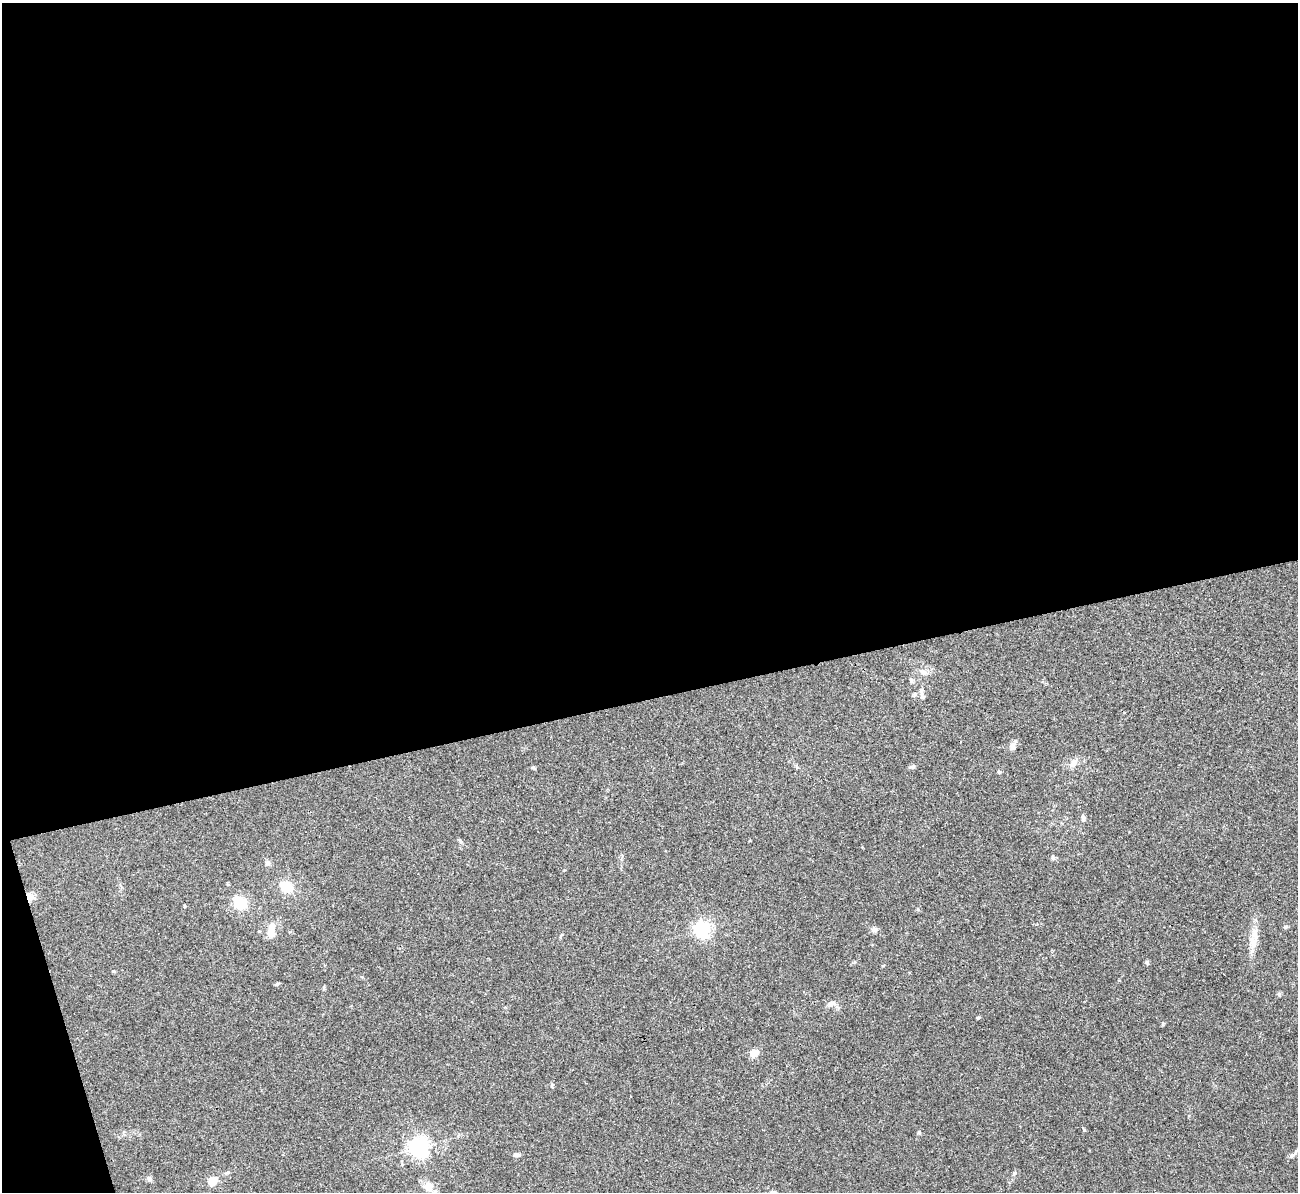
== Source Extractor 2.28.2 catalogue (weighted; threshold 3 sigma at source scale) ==
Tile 1 of 4 x 4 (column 1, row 1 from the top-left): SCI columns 2-1297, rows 3718-4907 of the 5190 x 5175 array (HDU 1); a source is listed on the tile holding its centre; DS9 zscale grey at full resolution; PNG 1300 x 1194 px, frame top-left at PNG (2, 3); no overlay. Shown black and unused: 60% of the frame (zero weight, under 3 of 4 exposures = <1% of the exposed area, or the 3 px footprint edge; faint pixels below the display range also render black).
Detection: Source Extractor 2.28.2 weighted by HDU 2 'WHT'; one run over the whole footprint, this tile lists its part. Background 0.0751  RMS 0.0058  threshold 0.026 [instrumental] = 3 sigma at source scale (4.5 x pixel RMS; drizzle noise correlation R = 1.50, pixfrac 1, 0.05/0.05 arcsec/px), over >= 5 px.
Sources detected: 32; all 32 listed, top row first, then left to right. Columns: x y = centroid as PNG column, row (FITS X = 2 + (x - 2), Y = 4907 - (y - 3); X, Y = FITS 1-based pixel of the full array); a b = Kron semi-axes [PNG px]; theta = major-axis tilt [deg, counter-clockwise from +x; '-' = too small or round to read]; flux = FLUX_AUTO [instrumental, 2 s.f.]
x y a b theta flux
923 672 11 6 -32 2.3
922 697 10 6 -57 2
1012 747 10 6 -79 2.1
1073 763 13 7 65 3.3
912 767 8 5 -4 1
999 772 4 4 - 0.99
1083 818 9 5 -86 1.5
460 841 7 4 -46 0.91
1053 858 7 5 -72 1
267 863 8 7 - 1.6
287 887 13 12 - 10
30 897 12 9 -67 3.9
240 903 16 15 - 12
1285 927 6 4 71 0.69
874 929 8 7 - 1.9
702 930 6 6 - 180
271 931 22 10 85 6.2
1253 942 16 10 -85 5.9
1147 962 6 4 -90 0.74
113 971 5 4 - 0.6
831 1003 9 7 -25 2.3
978 1018 4 3 - 0.69
754 1053 8 7 - 5.5
1084 1130 5 3 - 0.57
919 1132 6 4 89 0.7
419 1147 7 6 - 290
516 1155 9 5 -5 1.6
1292 1155 8 6 44 1.8
1014 1173 6 4 47 0.9
149 1179 7 6 - 1.4
213 1181 5 5 - 21
428 1187 14 13 - 5.4
Overlapping masked pixels (flux is a lower limit): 1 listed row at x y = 30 897
Isophote crosses this tile's border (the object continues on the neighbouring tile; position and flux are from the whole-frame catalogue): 1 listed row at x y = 1292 1155
Unlisted compact peaks at least as high as the median listed source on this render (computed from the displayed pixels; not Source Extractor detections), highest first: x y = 1163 1024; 1279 994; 277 984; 533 767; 184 906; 552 1086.